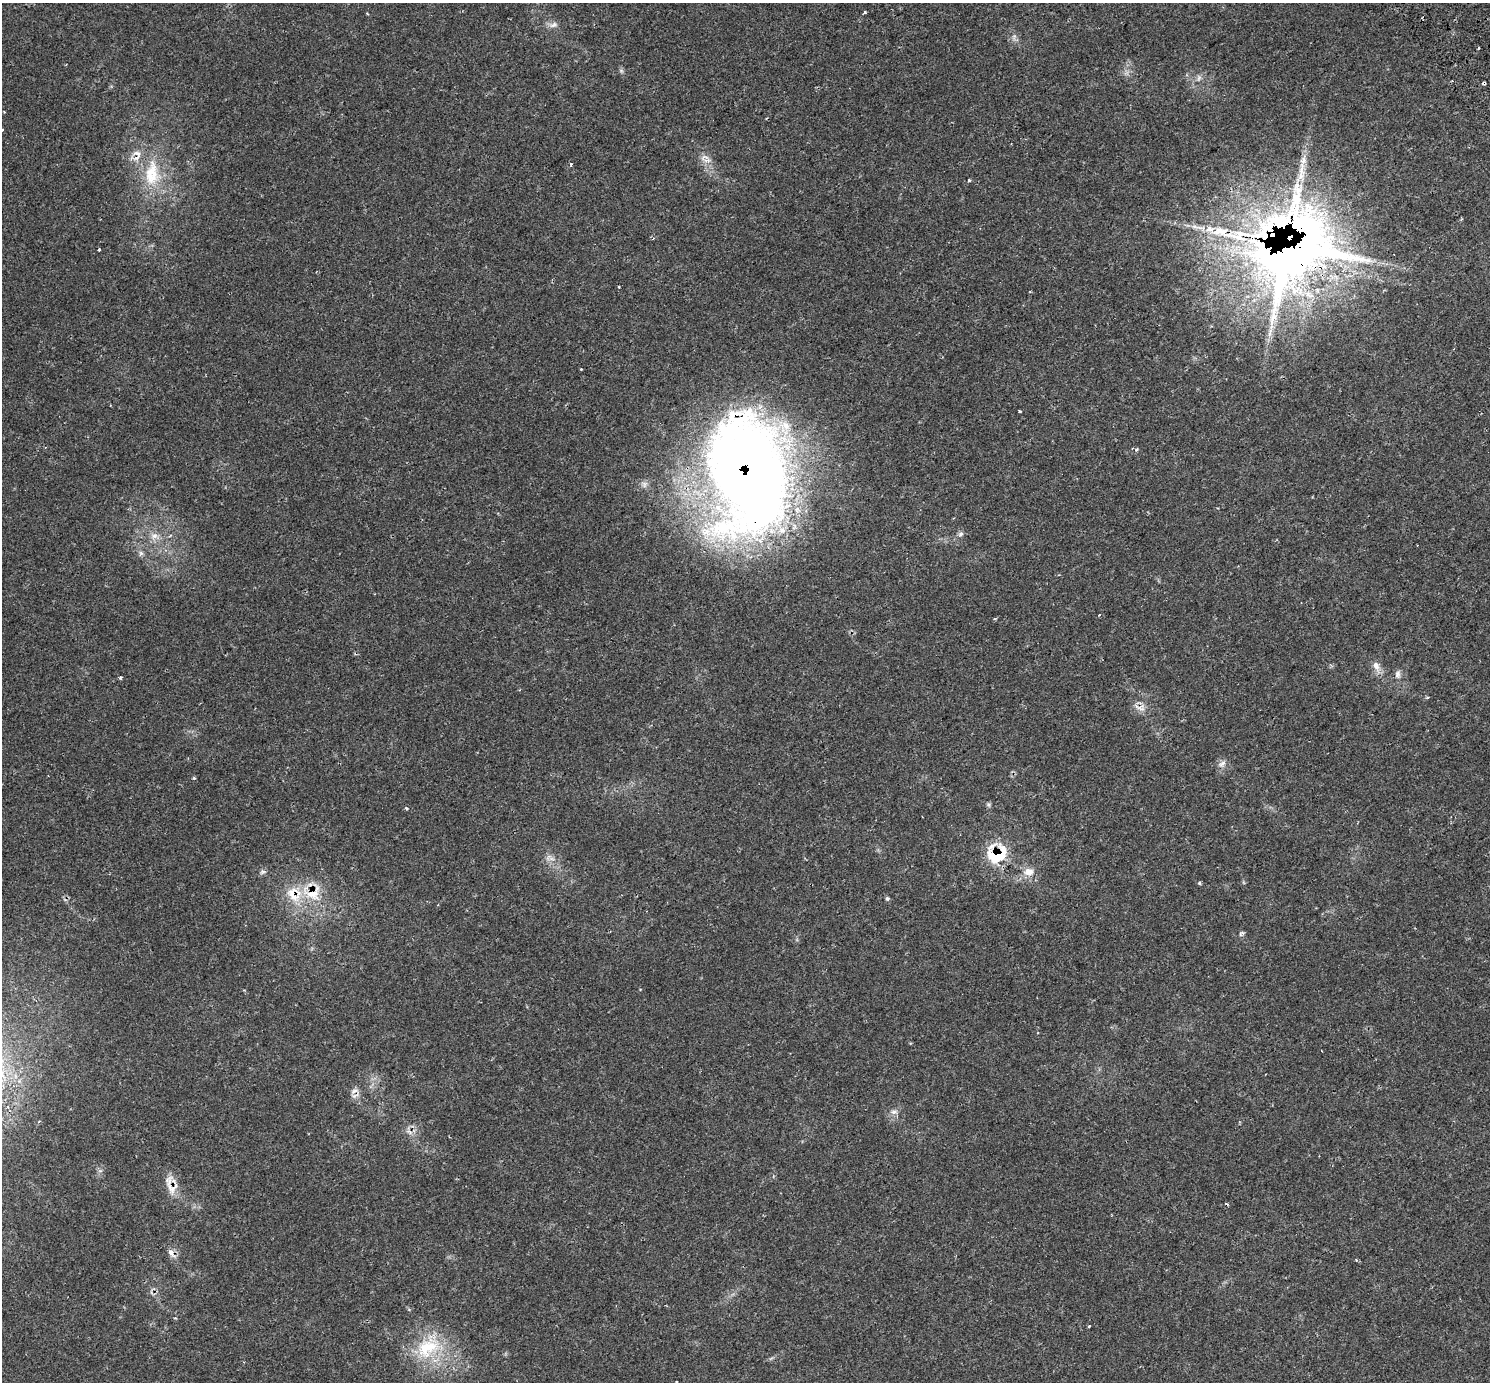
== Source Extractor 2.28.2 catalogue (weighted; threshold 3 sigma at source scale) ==
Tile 10 of 4 x 4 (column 2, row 3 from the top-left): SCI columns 1561-3048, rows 1666-3045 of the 6091 x 6029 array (HDU 1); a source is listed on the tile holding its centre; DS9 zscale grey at full resolution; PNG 1492 x 1384 px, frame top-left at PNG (2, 3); no overlay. Shown black and unused: <1% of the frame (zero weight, under 2 of 3 exposures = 5% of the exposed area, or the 3 px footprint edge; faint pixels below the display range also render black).
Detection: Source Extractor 2.28.2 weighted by HDU 2 'WHT'; one run over the whole footprint, this tile lists its part. Background 0.0225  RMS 0.0032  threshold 0.0145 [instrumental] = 3 sigma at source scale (4.5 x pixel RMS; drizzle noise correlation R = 1.50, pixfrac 1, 0.0396/0.0396 arcsec/px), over >= 5 px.
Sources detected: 61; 1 too faint to see at this stretch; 6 cosmic-ray / hot-pixel residue — not listed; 4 inside a brighter listed object's ellipse — not listed separately; the other 50 listed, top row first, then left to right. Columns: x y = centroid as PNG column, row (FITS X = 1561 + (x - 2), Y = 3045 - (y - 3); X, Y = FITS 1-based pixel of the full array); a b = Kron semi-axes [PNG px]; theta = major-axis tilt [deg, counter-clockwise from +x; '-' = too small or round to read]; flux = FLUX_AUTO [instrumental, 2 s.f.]
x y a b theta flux
865 12 3 3 - 0.89
367 13 4 3 - 0.27
553 25 13 7 16 1.4
1479 48 3 2 - 0.51
621 70 7 4 -20 0.47
1199 78 10 5 69 0.97
1484 83 3 3 - 3.2
4 112 3 3 - 0.24
2 130 3 3 - 0.95
704 157 14 7 23 1.6
1303 160 22 9 77 3.2
571 165 5 4 - 0.64
152 174 39 21 86 14
969 180 4 3 - 0.64
1209 229 13 8 11 2.4
99 249 3 3 - 0.92
1291 251 66 54 28 450
619 287 3 3 - 0.78
581 369 3 3 - 0.18
1020 411 4 3 - 0.65
1136 450 5 5 - 0.46
748 474 128 83 -85 310
960 534 8 6 17 0.73
154 536 11 8 13 1.9
141 553 7 6 - 0.76
995 619 4 3 - 0.27
1376 666 14 9 -67 2.2
1398 674 12 7 83 1.2
120 678 4 4 - 0.38
1141 708 13 12 - 2.2
1222 764 12 7 39 1.4
194 778 4 4 - 0.33
988 805 7 5 -69 0.54
407 808 5 4 - 0.37
996 854 21 19 37 14
548 857 11 5 56 1.1
263 872 10 5 9 0.79
1029 872 13 11 -6 2.9
1199 883 3 3 - 0.69
312 893 31 26 -5 12
887 898 5 5 - 0.55
1242 933 8 5 31 0.56
354 1091 12 6 24 1.3
893 1112 9 6 15 1.1
172 1188 20 17 -65 4.4
171 1253 13 7 -57 1.9
175 1318 4 3 - 0.28
1089 1326 4 3 - 0.27
428 1347 39 27 35 17
676 1382 3 3 - 0.47
Overlapping masked pixels (flux is a lower limit): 8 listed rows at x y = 1484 83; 1291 251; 748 474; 1141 708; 996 854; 312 893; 172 1188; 171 1253
Isophote crosses this tile's border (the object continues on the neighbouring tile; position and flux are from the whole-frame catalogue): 2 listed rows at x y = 2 130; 676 1382